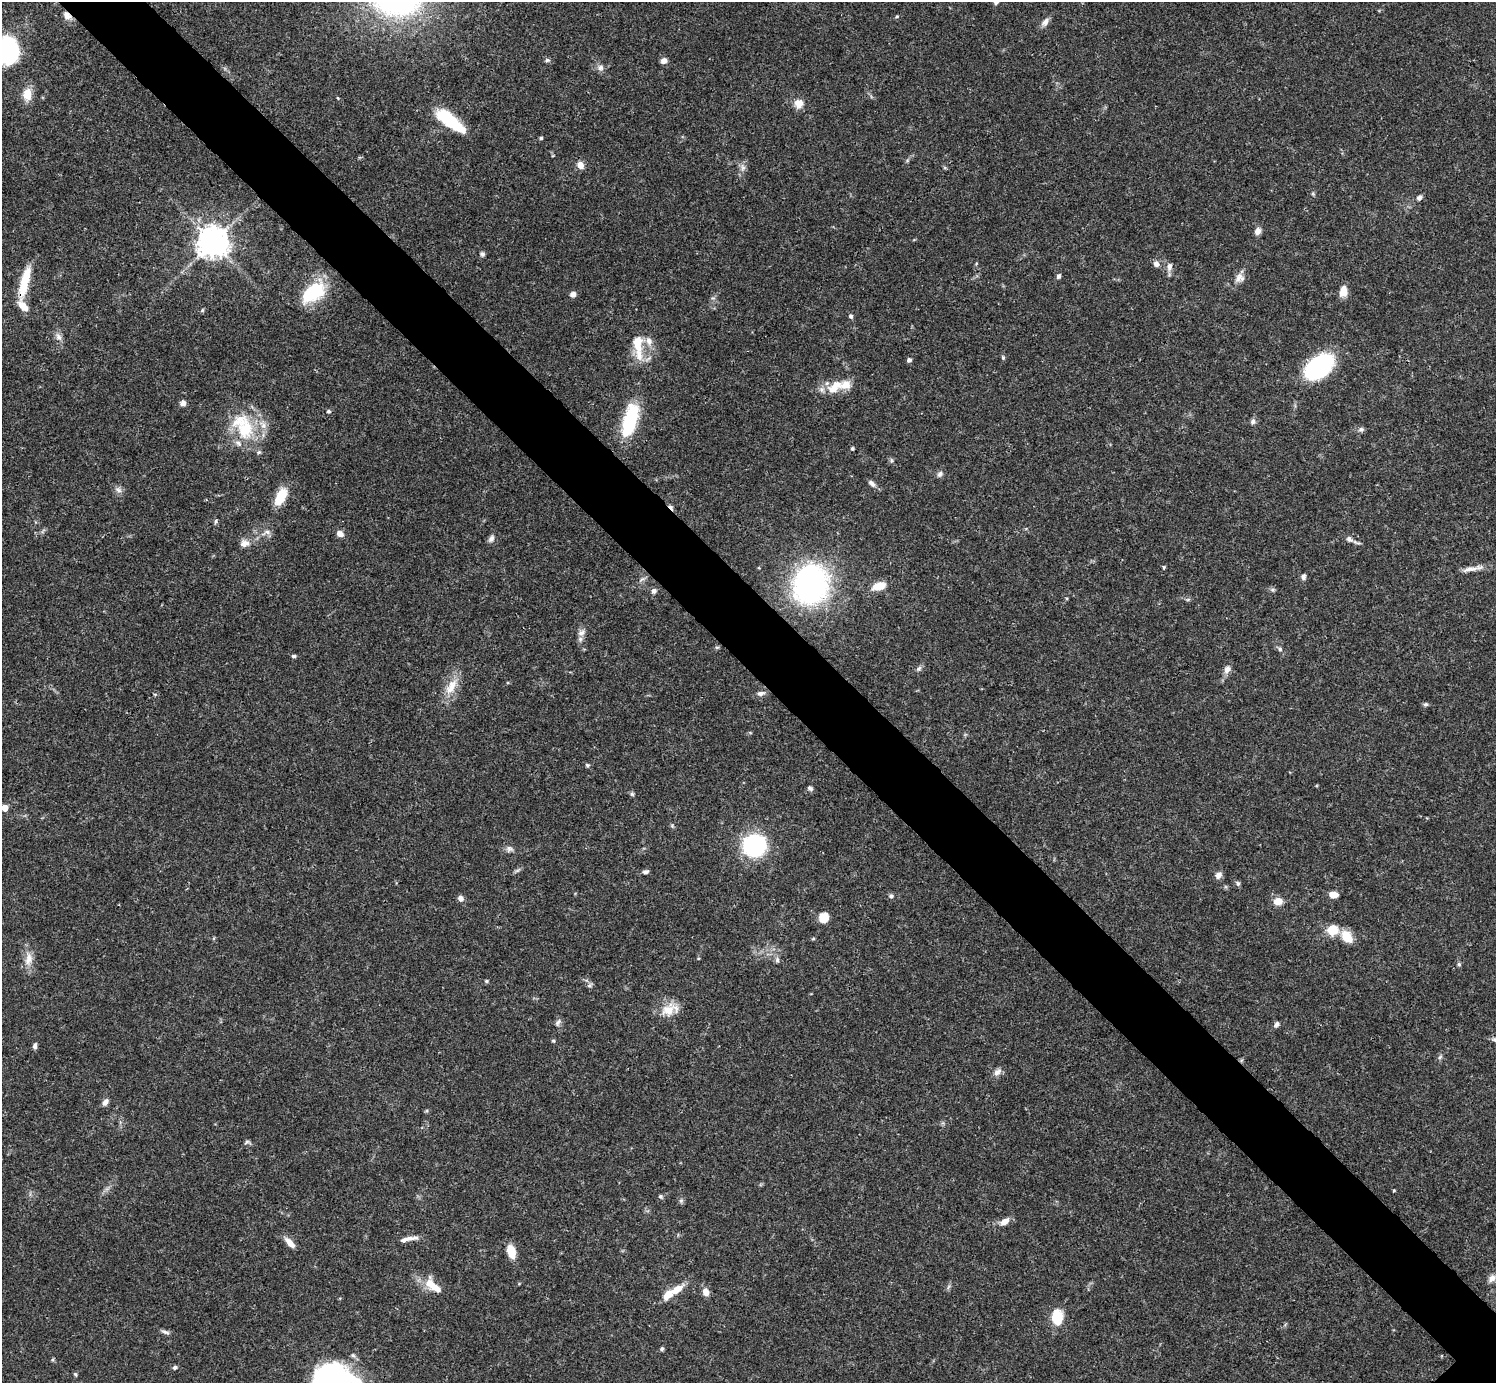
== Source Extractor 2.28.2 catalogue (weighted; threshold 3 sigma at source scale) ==
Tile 11 of 4 x 4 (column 3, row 3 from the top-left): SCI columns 2991-4484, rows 1540-2920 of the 5982 x 5981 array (HDU 1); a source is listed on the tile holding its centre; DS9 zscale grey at full resolution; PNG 1498 x 1385 px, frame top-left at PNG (2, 2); no overlay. Shown black and unused: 6% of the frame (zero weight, under 3 of 4 exposures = <1% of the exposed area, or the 3 px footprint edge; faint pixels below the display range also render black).
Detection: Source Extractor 2.28.2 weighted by HDU 2 'WHT'; one run over the whole footprint, this tile lists its part. Background 0.0408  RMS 0.0027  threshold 0.012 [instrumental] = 3 sigma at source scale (4.5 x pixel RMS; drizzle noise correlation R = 1.50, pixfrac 1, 0.05/0.05 arcsec/px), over >= 5 px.
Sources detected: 127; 1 cosmic-ray / hot-pixel residue — not listed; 7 inside a brighter listed object's ellipse — not listed separately; the other 119 listed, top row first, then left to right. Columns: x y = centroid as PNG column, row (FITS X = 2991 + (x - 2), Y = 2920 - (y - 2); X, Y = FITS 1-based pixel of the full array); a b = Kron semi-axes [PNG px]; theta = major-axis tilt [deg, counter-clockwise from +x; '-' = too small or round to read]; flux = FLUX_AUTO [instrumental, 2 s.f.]
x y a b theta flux
996 2 6 4 47 0.56
67 15 10 7 -43 1.9
897 16 6 3 19 0.29
1045 22 12 7 53 1.4
8 51 16 13 -74 60
547 60 7 5 4 0.54
664 61 6 5 - 1.5
600 68 9 8 - 1.2
27 94 14 10 -87 3.7
338 98 3 3 - 0.26
799 103 10 10 - 2.5
450 121 35 11 -38 15
541 138 4 4 - 0.38
580 165 9 7 -57 2
743 167 11 6 -80 1.1
1313 194 6 4 -19 0.33
1419 198 7 6 - 0.83
1258 231 8 7 - 1.4
213 242 10 9 - 400
482 254 6 5 - 0.61
1156 264 7 6 - 1.2
1169 266 11 7 84 1.4
1058 276 6 4 65 0.71
1239 278 13 12 - 1.9
24 283 41 9 76 8.2
1343 291 12 8 81 3
313 292 29 16 40 15
573 294 6 6 - 1.2
202 310 6 4 88 0.33
851 316 6 5 - 0.58
58 337 12 7 -64 1.4
637 344 25 14 -88 6.1
1003 358 5 5 - 0.35
909 360 4 4 - 0.92
1319 366 31 18 40 30
834 387 24 13 39 5.7
183 403 6 6 - 1.2
328 411 6 5 - 0.49
630 420 37 14 74 18
1253 421 8 6 67 0.79
244 427 42 26 -60 16
1361 429 7 6 - 0.74
852 448 4 4 - 0.51
891 460 6 4 -71 0.41
940 474 9 7 65 0.85
872 483 11 6 -48 0.98
118 490 10 6 -32 1.1
281 497 22 10 64 6.2
216 521 7 3 71 0.38
266 532 15 7 20 1.7
340 534 9 7 -37 1.4
491 538 10 6 59 0.99
1349 539 11 7 -39 1.2
244 543 12 9 3 2
1164 567 5 4 - 0.3
1470 569 26 6 10 2.2
1303 577 7 6 - 0.82
641 579 10 3 21 0.51
810 585 30 26 69 77
879 586 14 8 13 4
654 591 6 6 - 0.92
1188 599 6 4 19 0.39
581 633 11 8 27 1.4
717 647 6 4 0 0.36
1280 649 7 6 - 0.64
294 656 6 4 -1 0.51
919 669 8 6 45 0.74
1227 669 12 8 68 1.5
451 686 25 11 59 4.7
761 693 11 6 12 1.1
1426 704 7 5 0 0.49
587 765 6 4 -4 0.42
810 788 7 5 -41 0.69
632 794 6 5 - 0.47
5 808 5 4 - 3.9
672 826 5 5 - 0.39
754 845 17 14 28 38
510 849 10 8 -17 0.99
645 872 8 5 10 0.72
1218 875 8 7 - 1.4
1238 883 7 6 - 0.55
1333 895 9 6 -2 2.6
891 896 6 6 - 0.67
460 898 8 7 - 1
1278 901 9 8 - 3
824 917 10 9 - 4.2
1332 930 12 11 - 4.9
1347 937 16 10 -52 4.5
28 959 20 9 82 3
777 960 8 5 -89 0.71
1459 964 5 5 - 0.4
486 981 5 4 - 0.39
589 986 7 4 18 0.49
668 1010 21 16 42 4.7
558 1022 11 5 55 0.76
1277 1024 7 6 - 0.76
553 1041 5 4 - 0.36
35 1046 7 4 76 0.85
1440 1057 7 4 45 0.48
997 1072 12 8 39 1.4
105 1102 9 6 50 1.1
247 1142 8 5 21 0.52
1394 1190 4 3 - 0.24
660 1196 6 5 - 0.5
681 1201 6 6 - 0.53
1005 1222 12 7 31 1.9
408 1239 25 5 12 2
290 1243 15 6 -47 2.4
511 1252 12 7 -72 5.1
1492 1278 10 8 48 1.4
433 1285 28 11 -43 5
677 1289 18 9 33 3.3
706 1292 7 6 - 2.2
1057 1317 17 12 -88 6.4
165 1332 12 5 -14 0.81
662 1349 5 4 - 0.53
175 1367 5 4 - 0.57
336 1368 19 14 -32 8.6
75 1374 5 4 - 0.41
Overlapping masked pixels (flux is a lower limit): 2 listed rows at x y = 67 15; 24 283
Isophote crosses this tile's border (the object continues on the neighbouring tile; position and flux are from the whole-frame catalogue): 3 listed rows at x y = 996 2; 8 51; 5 808